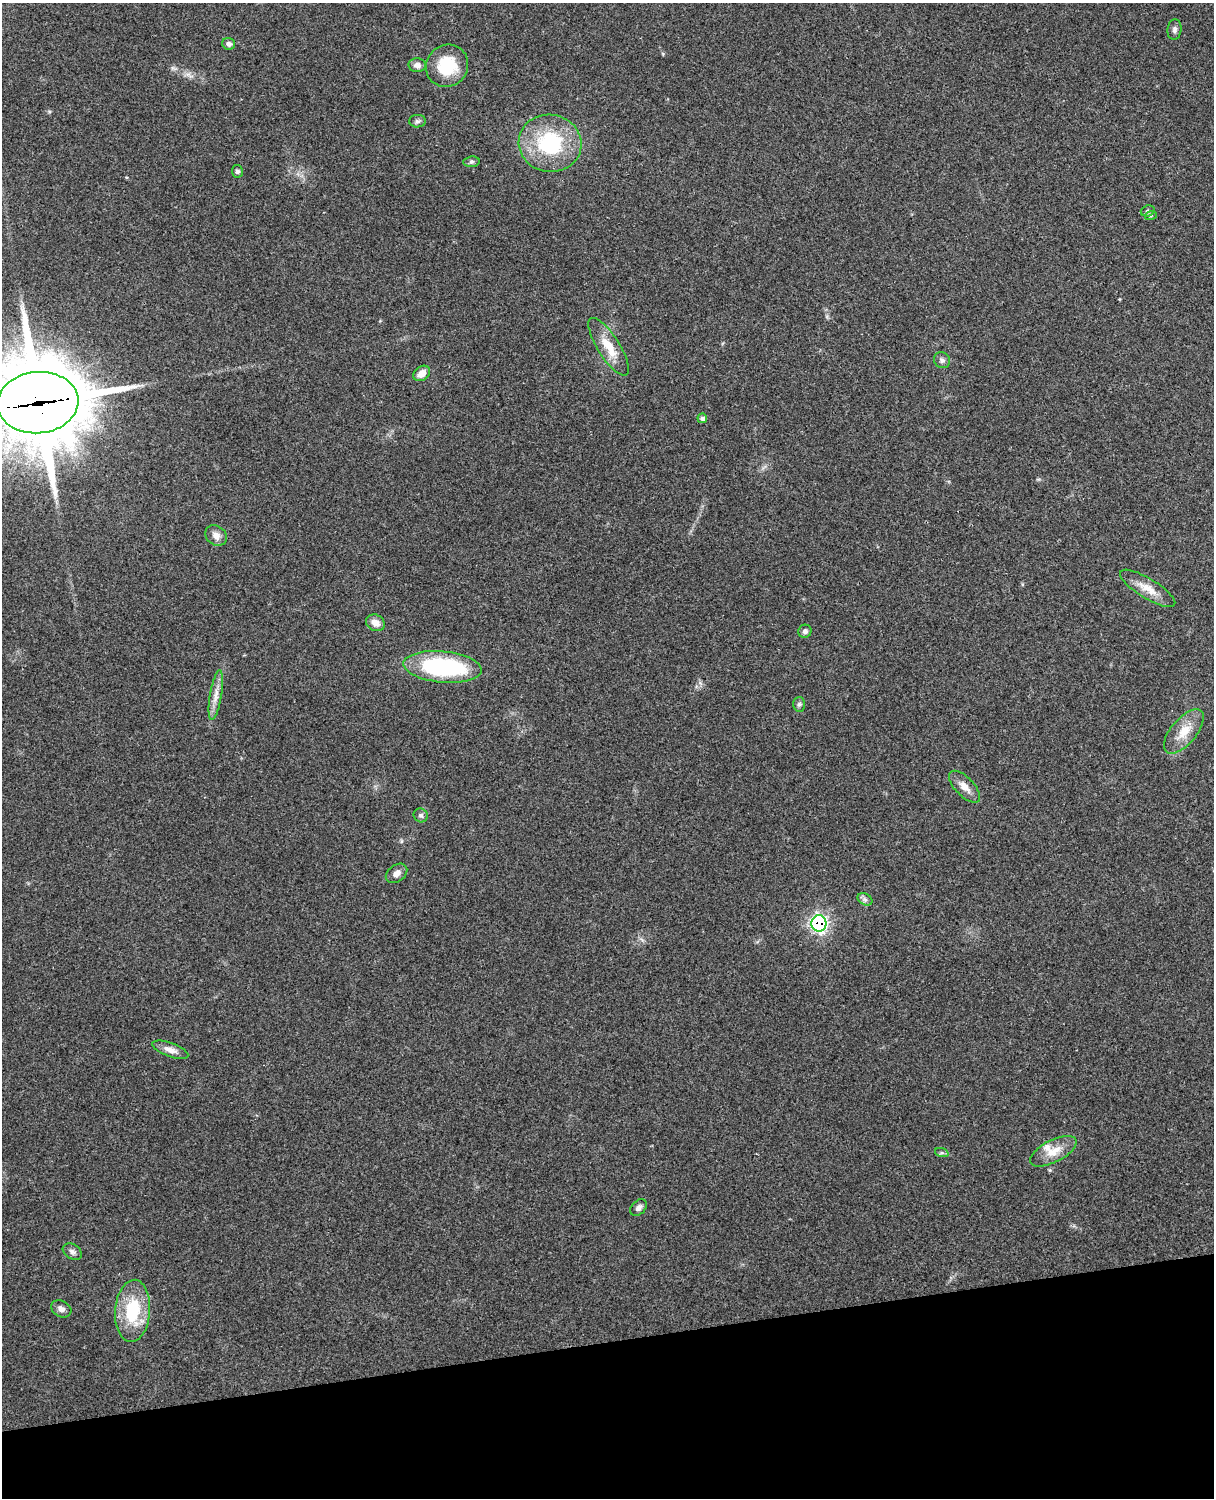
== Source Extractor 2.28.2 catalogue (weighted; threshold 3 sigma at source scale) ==
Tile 10 of 4 x 3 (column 2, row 3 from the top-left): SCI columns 1332-2543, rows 164-1659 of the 5089 x 4927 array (HDU 1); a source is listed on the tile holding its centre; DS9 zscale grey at full resolution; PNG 1216 x 1500 px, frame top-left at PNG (2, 3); each listed source drawn as its Kron ellipse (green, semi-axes under 4 px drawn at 4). Shown black and unused: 10% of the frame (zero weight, under 3 of 4 exposures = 6% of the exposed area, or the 3 px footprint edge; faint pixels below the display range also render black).
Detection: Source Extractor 2.28.2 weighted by HDU 2 'WHT'; one run over the whole footprint, this tile lists its part. Background 0.255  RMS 0.0089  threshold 0.0398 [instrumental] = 3 sigma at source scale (4.5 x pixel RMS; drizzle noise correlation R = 1.50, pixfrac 1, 0.05/0.05 arcsec/px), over >= 5 px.
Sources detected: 36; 1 inside a brighter listed object's ellipse — not listed separately; the other 35 listed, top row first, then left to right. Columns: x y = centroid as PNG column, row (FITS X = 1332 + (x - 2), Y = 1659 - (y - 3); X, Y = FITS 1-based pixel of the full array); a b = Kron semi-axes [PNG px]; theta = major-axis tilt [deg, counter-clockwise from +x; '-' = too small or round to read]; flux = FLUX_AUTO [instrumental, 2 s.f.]
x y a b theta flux
1174 29 10 7 84 2.9
229 44 6 5 - 3
417 65 8 7 - 4.2
447 66 22 20 45 34
417 121 8 6 1 2.3
550 143 31 29 -9 75
471 162 8 5 6 1.9
237 171 6 5 - 2.2
1148 211 7 5 20 1.8
1151 215 6 4 19 1.2
609 347 33 11 -57 21
942 360 8 7 - 3.1
422 373 9 6 39 7.9
38 403 41 30 5 12000
702 418 5 4 - 2.8
216 535 11 9 -37 6
1148 588 32 10 -31 14
375 623 10 8 -29 7.2
805 631 7 6 - 2.6
443 667 39 15 -5 110
216 695 25 6 81 8.5
799 704 7 6 - 2.1
1184 731 27 13 50 17
965 787 20 9 -46 8.5
421 815 7 6 - 2.5
396 873 12 8 37 4.9
865 899 8 5 -30 2.4
819 923 8 7 - 230
170 1050 19 7 -20 6.2
1053 1151 25 11 27 14
942 1153 7 4 -18 1.5
638 1208 9 6 46 3.6
72 1252 10 7 -32 3.1
61 1309 10 8 -29 4.8
133 1311 31 17 86 47
Overlapping masked pixels (flux is a lower limit): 2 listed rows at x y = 38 403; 819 923
Isophote crosses this tile's border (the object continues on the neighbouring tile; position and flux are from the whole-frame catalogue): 1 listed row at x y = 38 403